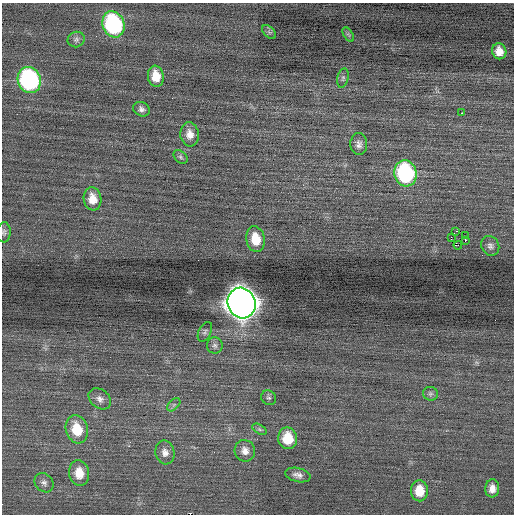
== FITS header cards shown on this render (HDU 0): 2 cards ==
NAXIS1  =                  512 / Axis length
NAXIS2  =                  512 / Axis length

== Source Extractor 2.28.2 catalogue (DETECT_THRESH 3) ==
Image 512 x 512 px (HDU 0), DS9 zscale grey, 1 PNG px = 1 image px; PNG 516 x 516 px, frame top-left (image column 1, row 512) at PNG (2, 3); each listed source drawn as its Kron ellipse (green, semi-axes under 4 px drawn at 4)
Background 0.00797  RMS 0.72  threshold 2.16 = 3 sigma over >= 5 px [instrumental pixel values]
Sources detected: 40; all 40 listed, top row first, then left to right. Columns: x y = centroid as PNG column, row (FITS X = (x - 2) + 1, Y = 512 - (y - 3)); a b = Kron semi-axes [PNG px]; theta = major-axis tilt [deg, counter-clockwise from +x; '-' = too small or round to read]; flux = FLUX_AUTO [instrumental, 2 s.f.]
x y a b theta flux
113 24 13 11 -69 6700
269 32 8 5 -45 110
348 34 8 4 -58 79
76 40 8 7 - 160
499 51 8 7 - 460
156 76 11 8 -82 860
343 78 10 5 77 120
29 80 13 11 -69 8300
141 109 8 7 - 180
462 113 2 2 - 300
190 134 12 9 -84 470
359 144 11 8 -89 240
180 157 8 5 -42 100
405 173 13 11 -76 6400
92 199 11 9 -81 580
456 231 3 2 - 420
4 232 10 7 88 140
465 235 2 2 - 1200
451 237 3 2 - 930
256 239 13 9 -80 1000
465 240 3 2 - 260
458 245 4 2 - 120
490 246 10 8 -57 190
241 303 15 14 - 74000
205 332 10 6 63 130
215 345 8 8 - 160
430 394 7 6 - 110
269 398 8 7 - 120
100 399 12 9 -39 280
174 405 8 5 45 110
77 429 14 11 -73 1300
259 429 8 4 -31 96
288 438 11 9 -80 1200
245 451 11 10 - 360
165 452 12 9 -77 310
79 473 13 10 -81 770
298 475 13 7 -13 240
44 483 10 8 -50 210
492 488 9 7 85 350
419 491 10 8 -88 930
At the frame edge (FLAGS 8, measured only in part): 1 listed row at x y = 4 232